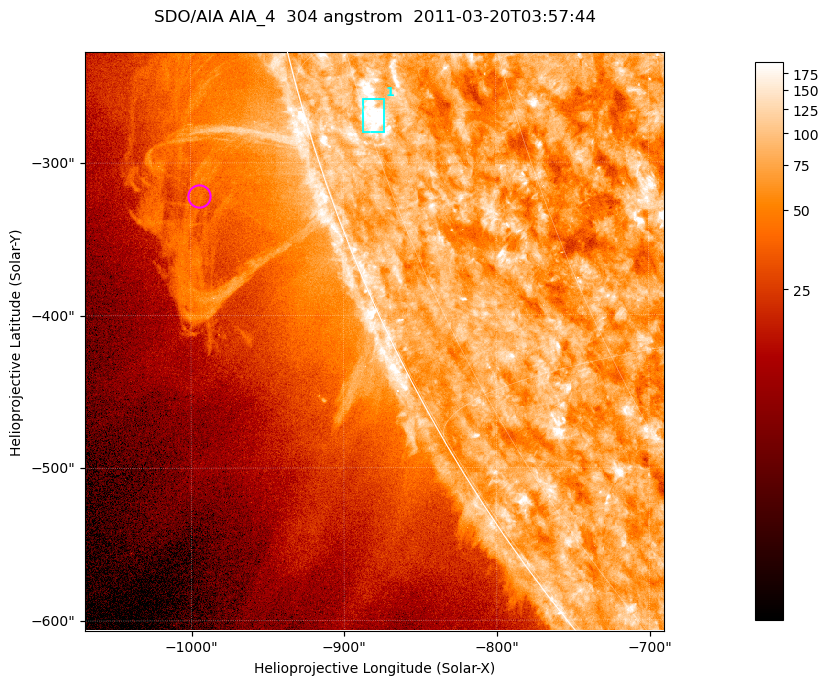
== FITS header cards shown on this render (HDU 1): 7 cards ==
TELESCOP= 'SDO/AIA '           / For AIA: SDO/AIA
INSTRUME= 'AIA_4   '           / For AIA: AIA_ATA1, AIA_ATA2, AIA_ATA3 or AIA_AT
WAVELNTH=                  304 / [angstrom] Wavelength
WAVEUNIT= 'angstrom'           / Wavelength unit: angstrom
DATE-OBS= '2011-03-20T03:57:44.132' / [ISO] Date when observation started; ISO 8
CTYPE1  = 'HPLN-TAN'           / CTYPE1; Typically HPLN
CTYPE2  = 'HPLT-TAN'           / CTYPE2; Typically HPLT

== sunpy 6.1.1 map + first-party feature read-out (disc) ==
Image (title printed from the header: SDO/AIA AIA_4  304 angstrom  2011-03-20T03:57:44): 632 x 632 px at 0.6 arcsec/px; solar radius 964 arcsec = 1606 px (partial field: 2.2% of the solar disc is inside the frame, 45% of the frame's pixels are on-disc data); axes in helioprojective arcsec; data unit not stated in the header (colour bar unlabelled)
Orientation: roll -0.132 deg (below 1 deg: not rotated)
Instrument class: DISC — disc imager (sunpy class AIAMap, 304 A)
Bright regions (active regions / flare kernels): reference = the on-disc median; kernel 5 px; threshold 5 sigma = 117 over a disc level ~76.3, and >= 1.15x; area >= 399 px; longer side >= 8 px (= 4.8 arcsec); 1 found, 1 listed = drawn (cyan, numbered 1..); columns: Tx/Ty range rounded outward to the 2 arcsec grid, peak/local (2 s.f.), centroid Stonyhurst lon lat
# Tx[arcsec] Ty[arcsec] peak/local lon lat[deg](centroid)
1 -888..-872 -280..-258 4.5 -74 -18
Off-limb structures (1.02-1.3 R_sun): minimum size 199 px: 3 found; the strongest spans PA ~105..115 deg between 1.02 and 1.13 R_sun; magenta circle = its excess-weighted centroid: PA ~110 deg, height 1.08 R_sun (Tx ~-994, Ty ~-322 arcsec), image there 1.6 x the reference